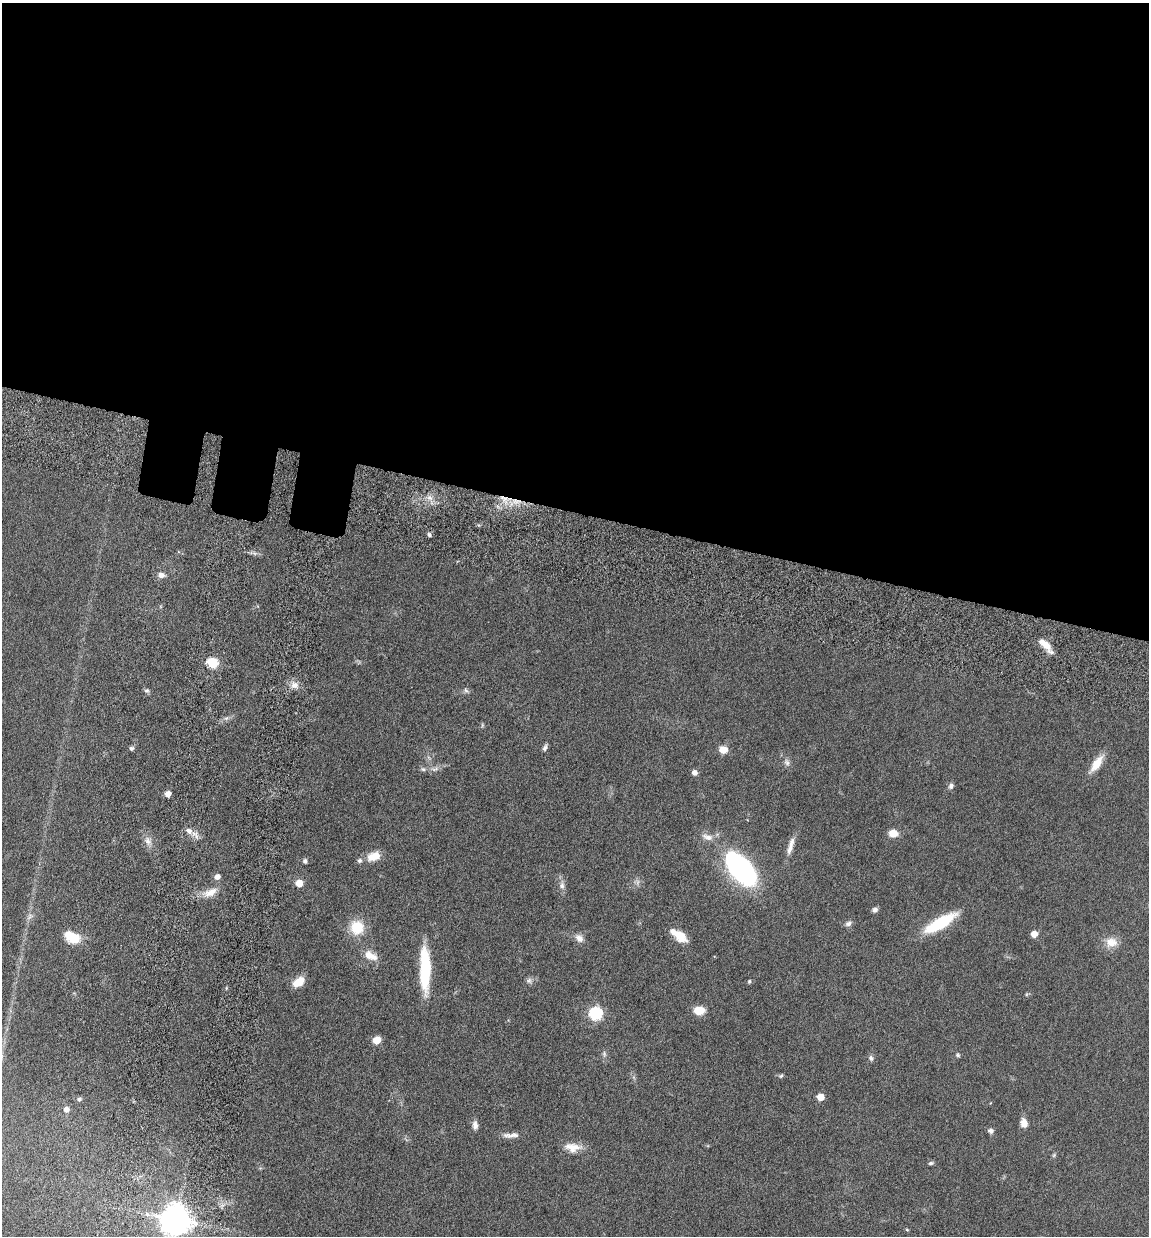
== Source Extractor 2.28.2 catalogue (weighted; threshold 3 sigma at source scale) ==
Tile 3 of 4 x 4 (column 3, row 1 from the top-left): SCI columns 2634-3780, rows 3795-5028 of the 5155 x 5142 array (HDU 1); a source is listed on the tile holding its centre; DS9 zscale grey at full resolution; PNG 1151 x 1238 px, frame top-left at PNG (2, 3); no overlay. Shown black and unused: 42% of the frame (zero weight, under 10 of 20 exposures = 8% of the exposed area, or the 3 px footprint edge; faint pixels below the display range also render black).
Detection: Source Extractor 2.28.2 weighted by HDU 2 'WHT'; one run over the whole footprint, this tile lists its part. Background 0.0613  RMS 0.0029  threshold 0.0117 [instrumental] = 3 sigma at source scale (4.09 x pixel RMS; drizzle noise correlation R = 1.36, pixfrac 0.8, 0.05/0.05 arcsec/px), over >= 5 px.
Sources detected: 72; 1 too faint to see at this stretch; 1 inside a brighter object's white glare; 2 cosmic-ray / hot-pixel residue — not listed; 4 inside a brighter listed object's ellipse — not listed separately; the other 64 listed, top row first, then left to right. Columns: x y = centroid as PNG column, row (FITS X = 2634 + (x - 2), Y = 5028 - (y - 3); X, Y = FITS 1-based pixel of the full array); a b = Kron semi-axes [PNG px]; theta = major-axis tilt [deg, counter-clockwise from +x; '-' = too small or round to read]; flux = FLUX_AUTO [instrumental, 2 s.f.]
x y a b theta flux
429 498 9 4 -8 1
429 534 6 4 -73 0.52
161 575 9 7 -7 1.3
1045 645 21 7 -48 3.3
212 663 6 5 - 22
295 685 11 9 -8 1.9
466 690 8 5 -49 0.63
147 691 7 5 1 0.55
482 725 6 4 -73 0.34
131 748 6 6 - 0.58
545 748 9 5 69 0.77
723 750 8 7 - 2.9
787 763 11 7 -55 1.1
1096 764 25 9 54 4.1
435 769 14 5 14 1.2
695 773 5 5 - 1.4
951 786 8 6 71 0.9
168 794 4 4 - 2.6
189 831 11 8 -41 1.8
893 833 8 7 - 3.5
707 837 17 8 -18 2
148 841 13 9 -63 1.9
790 848 21 7 73 2.3
374 856 18 11 19 3.6
305 861 6 5 - 0.61
741 869 32 17 -50 51
217 877 5 5 - 1.8
299 883 5 5 - 5.1
562 885 13 7 87 1.4
210 892 23 10 22 3.3
875 910 7 6 - 0.78
30 916 11 7 36 1.1
940 923 34 10 30 15
848 924 9 6 19 0.9
357 927 16 16 - 6.8
1034 934 5 5 - 4.3
680 936 17 10 -41 4.4
72 937 18 11 -29 6.3
579 938 12 9 -44 1.7
1111 942 17 14 -6 3.4
369 955 12 10 -62 2.5
426 967 50 13 -87 14
529 981 8 8 - 0.85
749 981 5 4 - 0.38
299 982 14 9 34 3.7
699 1010 11 8 1 4.3
595 1013 6 6 - 42
377 1040 9 8 - 2.3
604 1054 9 5 -82 0.71
958 1055 6 5 - 0.46
871 1058 8 6 -66 0.71
781 1076 7 4 38 0.43
821 1097 5 5 - 5.4
79 1099 5 4 - 0.68
66 1109 5 5 - 1.6
1024 1123 9 6 -81 2.6
475 1125 12 7 -83 1.3
991 1131 6 6 - 0.88
511 1135 23 6 3 1.8
573 1147 21 11 -4 3.6
1054 1155 6 4 47 0.39
931 1163 7 4 14 0.51
176 1220 9 9 - 450
907 1230 5 3 - 0.27
Isophote crosses this tile's border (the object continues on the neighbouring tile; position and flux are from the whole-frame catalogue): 1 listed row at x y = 176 1220